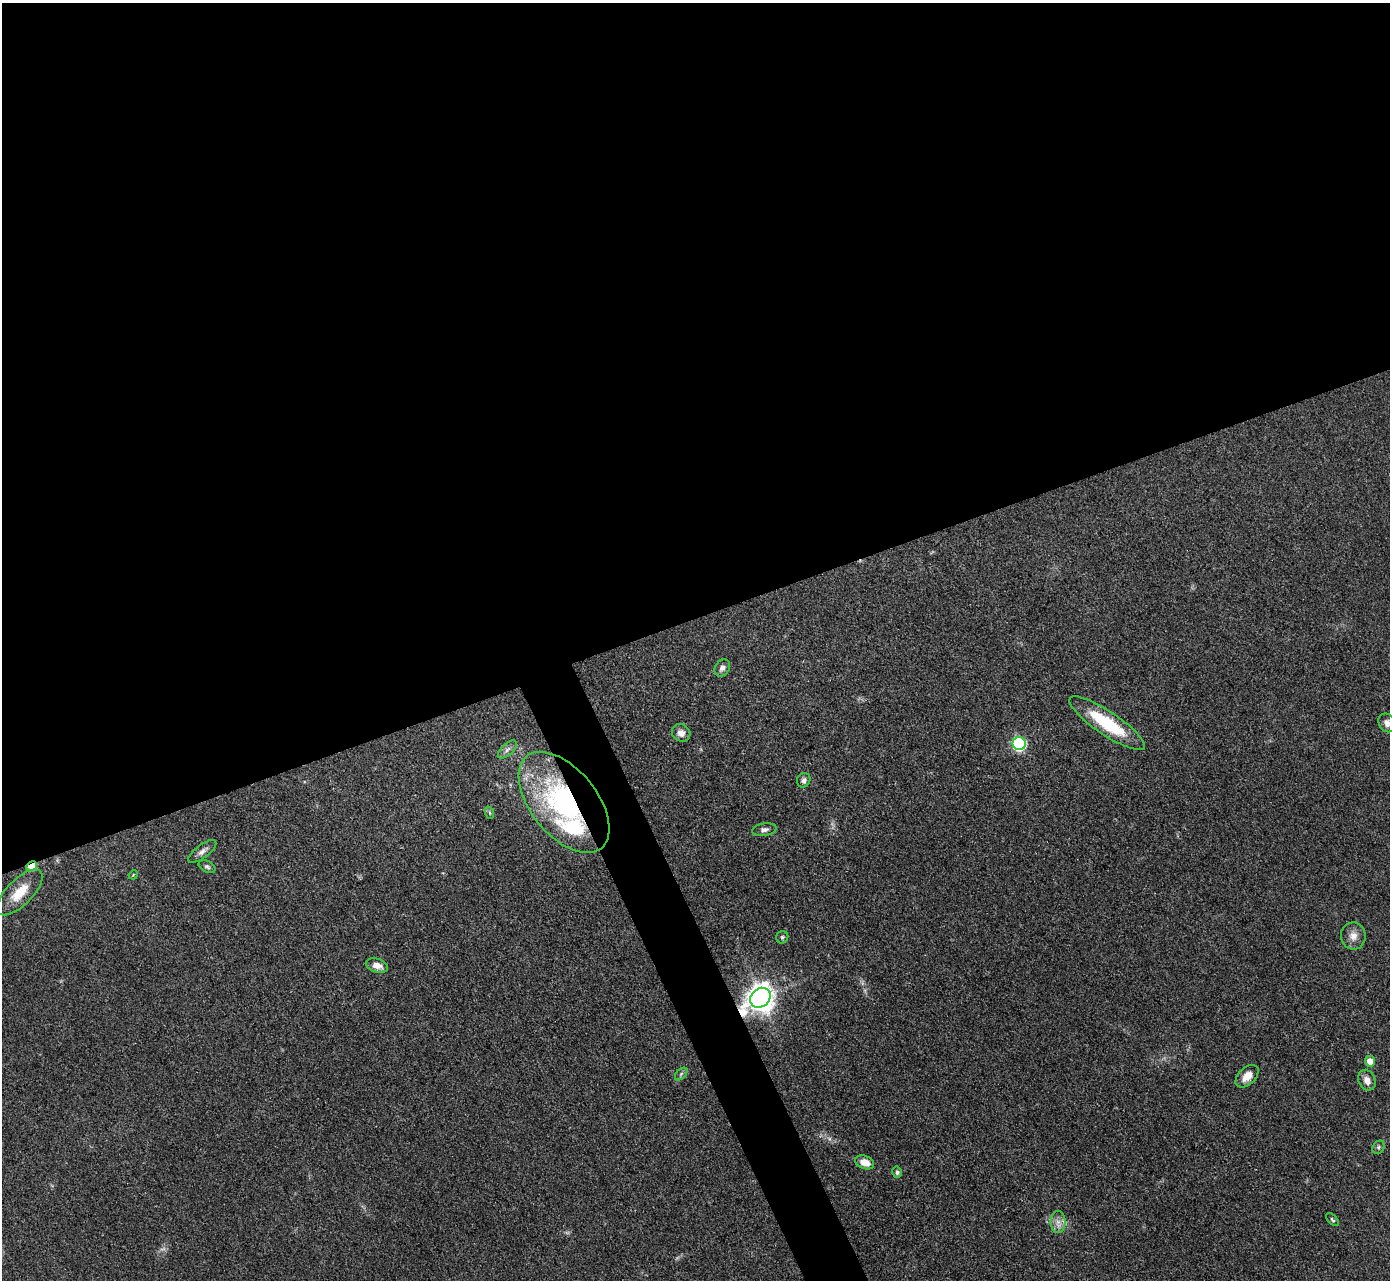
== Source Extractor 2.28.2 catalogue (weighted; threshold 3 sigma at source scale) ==
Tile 2 of 4 x 4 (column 2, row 1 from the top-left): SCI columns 1390-2777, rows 3984-5261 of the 5555 x 5545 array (HDU 1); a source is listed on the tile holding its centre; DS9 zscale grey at full resolution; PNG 1392 x 1282 px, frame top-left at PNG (2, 3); each listed source drawn as its Kron ellipse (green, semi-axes under 4 px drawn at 4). Shown black and unused: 50% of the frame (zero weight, under 3 of 4 exposures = <1% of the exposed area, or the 3 px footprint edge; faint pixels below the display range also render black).
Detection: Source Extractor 2.28.2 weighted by HDU 2 'WHT'; one run over the whole footprint, this tile lists its part. Background 0.07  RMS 0.0052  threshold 0.0235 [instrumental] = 3 sigma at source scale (4.5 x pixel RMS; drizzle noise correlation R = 1.50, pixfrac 1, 0.05/0.05 arcsec/px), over >= 5 px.
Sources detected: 31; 2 too faint to see at this stretch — neither listed nor drawn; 1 inside a brighter listed object's ellipse — not listed separately; the other 28 listed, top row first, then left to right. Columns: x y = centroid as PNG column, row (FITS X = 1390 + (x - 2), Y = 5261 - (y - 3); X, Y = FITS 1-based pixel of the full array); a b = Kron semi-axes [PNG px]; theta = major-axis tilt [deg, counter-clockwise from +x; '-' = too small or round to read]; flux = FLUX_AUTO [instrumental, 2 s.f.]
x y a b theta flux
722 668 9 7 58 2.3
1107 723 45 11 -34 32
1387 723 10 8 -58 3
681 733 9 8 - 3.3
1019 744 6 6 - 74
507 749 11 6 42 2.2
804 780 7 6 - 1.9
564 802 59 33 -51 99
490 813 6 4 -71 0.77
764 830 12 6 9 1.9
202 851 17 6 37 2.7
32 866 6 4 28 17
207 867 9 5 -28 1.3
133 875 5 4 - 0.43
20 892 29 13 45 12
1353 936 13 12 - 4.8
782 937 6 6 - 0.91
377 966 11 7 -16 4.1
760 998 11 9 43 680
1370 1061 5 5 - 5.9
681 1074 7 4 46 1.1
1247 1076 13 8 44 5.4
1367 1080 11 8 -67 3.7
1378 1147 7 5 54 1.2
865 1162 10 6 -21 5.7
897 1172 6 4 -75 1.3
1332 1220 8 4 -45 0.86
1058 1222 11 7 89 3.4
Overlapping masked pixels (flux is a lower limit): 3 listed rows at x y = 564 802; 32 866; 760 998
Isophote crosses this tile's border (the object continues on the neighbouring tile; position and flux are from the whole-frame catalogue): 1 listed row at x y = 1387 723